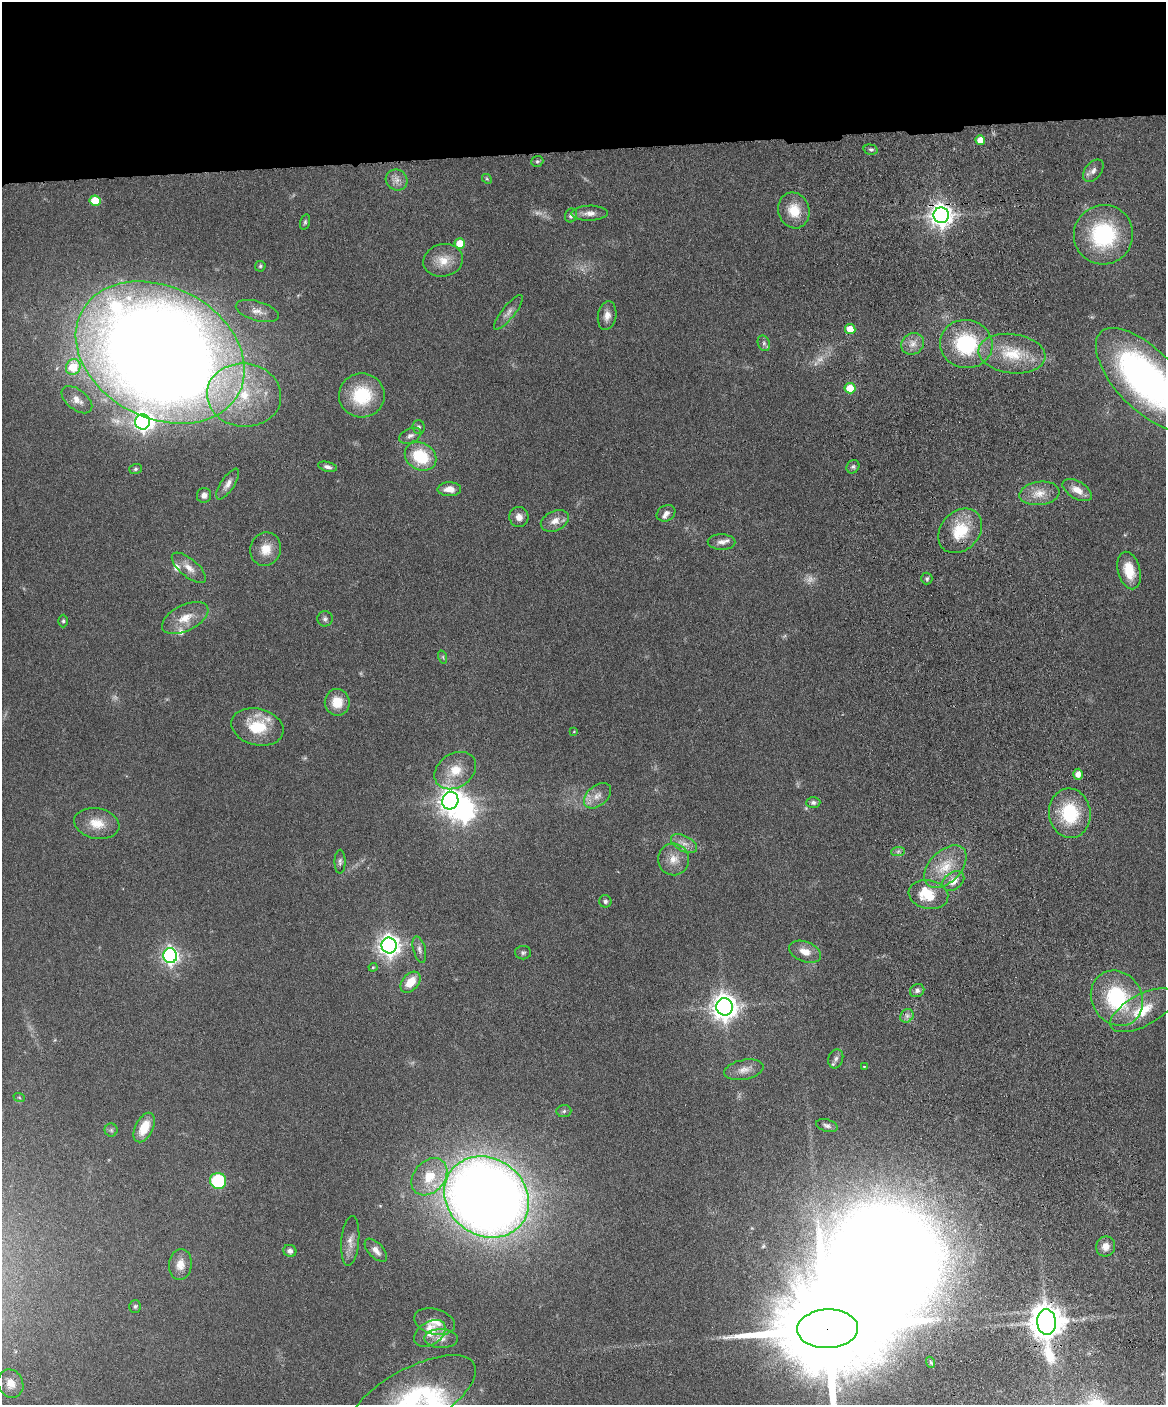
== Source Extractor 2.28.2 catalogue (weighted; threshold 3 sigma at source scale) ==
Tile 2 of 4 x 3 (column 2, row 1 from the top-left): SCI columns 1223-2386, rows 3051-4453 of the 4773 x 4593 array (HDU 1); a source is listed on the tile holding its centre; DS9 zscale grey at full resolution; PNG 1168 x 1407 px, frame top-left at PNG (2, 2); each listed source drawn as its Kron ellipse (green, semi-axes under 4 px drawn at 4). Shown black and unused: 11% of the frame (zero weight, under 4 of 8 exposures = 3% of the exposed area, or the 3 px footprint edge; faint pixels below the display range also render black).
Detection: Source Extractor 2.28.2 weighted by HDU 2 'WHT'; one run over the whole footprint, this tile lists its part. Background 0.0802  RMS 0.0046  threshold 0.0187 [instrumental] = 3 sigma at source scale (4.09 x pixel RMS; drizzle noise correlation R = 1.36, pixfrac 0.8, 0.05/0.05 arcsec/px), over >= 5 px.
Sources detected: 124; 5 too faint to see at this stretch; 2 inside a brighter object's white glare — neither listed nor drawn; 6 inside a brighter listed object's ellipse — not listed separately; the other 111 listed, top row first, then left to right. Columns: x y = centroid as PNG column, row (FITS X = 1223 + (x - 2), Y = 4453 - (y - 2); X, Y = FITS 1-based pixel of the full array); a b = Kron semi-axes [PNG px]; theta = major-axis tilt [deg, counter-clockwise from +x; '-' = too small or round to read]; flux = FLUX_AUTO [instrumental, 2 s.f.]
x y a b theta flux
980 140 5 5 - 5.5
871 150 7 5 -14 0.89
537 161 6 5 - 0.77
1093 171 13 8 51 2.6
487 179 5 4 - 0.58
396 180 11 10 - 3
95 201 5 5 - 12
794 210 18 15 -72 9.5
590 213 18 7 2 3.1
571 215 7 6 - 1.4
941 215 8 7 - 360
305 222 8 5 75 0.82
1103 235 30 29 - 41
460 244 5 5 - 9
443 260 20 16 11 7.4
260 266 5 5 - 0.7
257 311 22 9 -16 4.3
508 312 21 6 51 2.9
607 316 14 9 80 3.4
850 329 5 5 - 6.5
764 343 8 6 -69 1.4
913 344 12 10 32 3.7
966 344 26 24 -13 35
160 353 89 65 -27 1100
1012 354 34 19 -7 18
73 367 8 7 - 17
1146 380 65 30 -46 160
850 388 5 5 - 13
244 395 37 31 -6 38
362 395 23 22 - 23
77 400 18 10 -39 4.5
143 422 7 7 - 170
419 427 7 6 - 1.2
410 436 12 7 24 1.9
420 456 17 13 -32 19
327 467 10 4 -13 1.4
853 467 7 6 - 1
135 469 6 5 - 0.76
228 484 18 6 56 2.7
449 489 12 7 0 4.1
1077 490 16 8 -30 5
1039 493 20 11 7 6.4
204 495 7 7 - 2.1
666 513 10 7 31 2
519 517 10 9 - 3.1
555 521 15 10 25 4.1
960 531 25 19 47 16
721 542 14 7 -1 2.6
266 549 17 15 71 6.8
189 568 21 9 -40 4.3
1129 571 19 11 -75 9.8
927 579 6 5 - 0.86
185 618 25 13 27 8
325 619 7 7 - 1.3
63 621 6 4 90 0.78
443 657 7 4 -72 0.8
337 702 13 12 - 8.4
257 727 26 18 -14 16
574 731 4 3 - 0.36
455 771 22 17 35 10
1078 774 5 5 - 3.1
597 796 15 10 41 4
450 801 9 8 - 350
813 802 7 5 2 1.3
1070 813 25 21 -83 24
97 823 23 15 -11 8.1
684 844 14 7 -28 3.3
898 851 7 4 2 0.94
673 859 16 15 - 6
340 862 12 5 89 1.3
945 867 25 16 45 12
953 881 12 8 35 4.8
928 895 20 14 -10 12
605 901 6 6 - 1.1
389 945 8 7 - 290
419 949 14 6 -75 1.8
805 952 17 10 -22 5
523 953 8 6 1 1
170 956 7 7 - 140
373 967 4 4 - 0.5
410 982 12 8 49 7.3
917 991 7 6 - 1.5
1117 998 29 25 -57 38
724 1007 8 8 - 480
1143 1010 36 15 28 14
907 1016 7 6 - 1.5
836 1059 10 7 71 1.6
864 1067 4 3 - 0.31
744 1070 20 10 10 4
19 1097 6 3 -20 0.48
564 1111 7 6 - 0.93
827 1126 11 6 -15 1.5
144 1128 16 9 63 9.6
111 1130 6 6 - 0.94
429 1177 21 15 49 12
218 1181 8 8 - 29
486 1197 44 38 -36 750
350 1241 25 9 85 4.1
1106 1247 10 9 - 3.9
376 1250 14 7 -47 3.1
290 1251 6 6 - 1.6
180 1264 15 11 84 4.7
135 1306 6 5 - 0.79
435 1322 21 12 -15 5.5
1046 1322 13 9 -85 920
828 1329 30 19 2 16000
430 1333 17 11 34 5.1
441 1338 16 9 -1 3.6
930 1362 5 3 - 0.64
11 1384 14 12 -66 4.9
412 1398 71 29 29 52
Overlapping masked pixels (flux is a lower limit): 3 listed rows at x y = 941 215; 1046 1322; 828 1329
Isophote crosses this tile's border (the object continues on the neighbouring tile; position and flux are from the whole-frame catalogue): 3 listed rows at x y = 1146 380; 828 1329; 412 1398